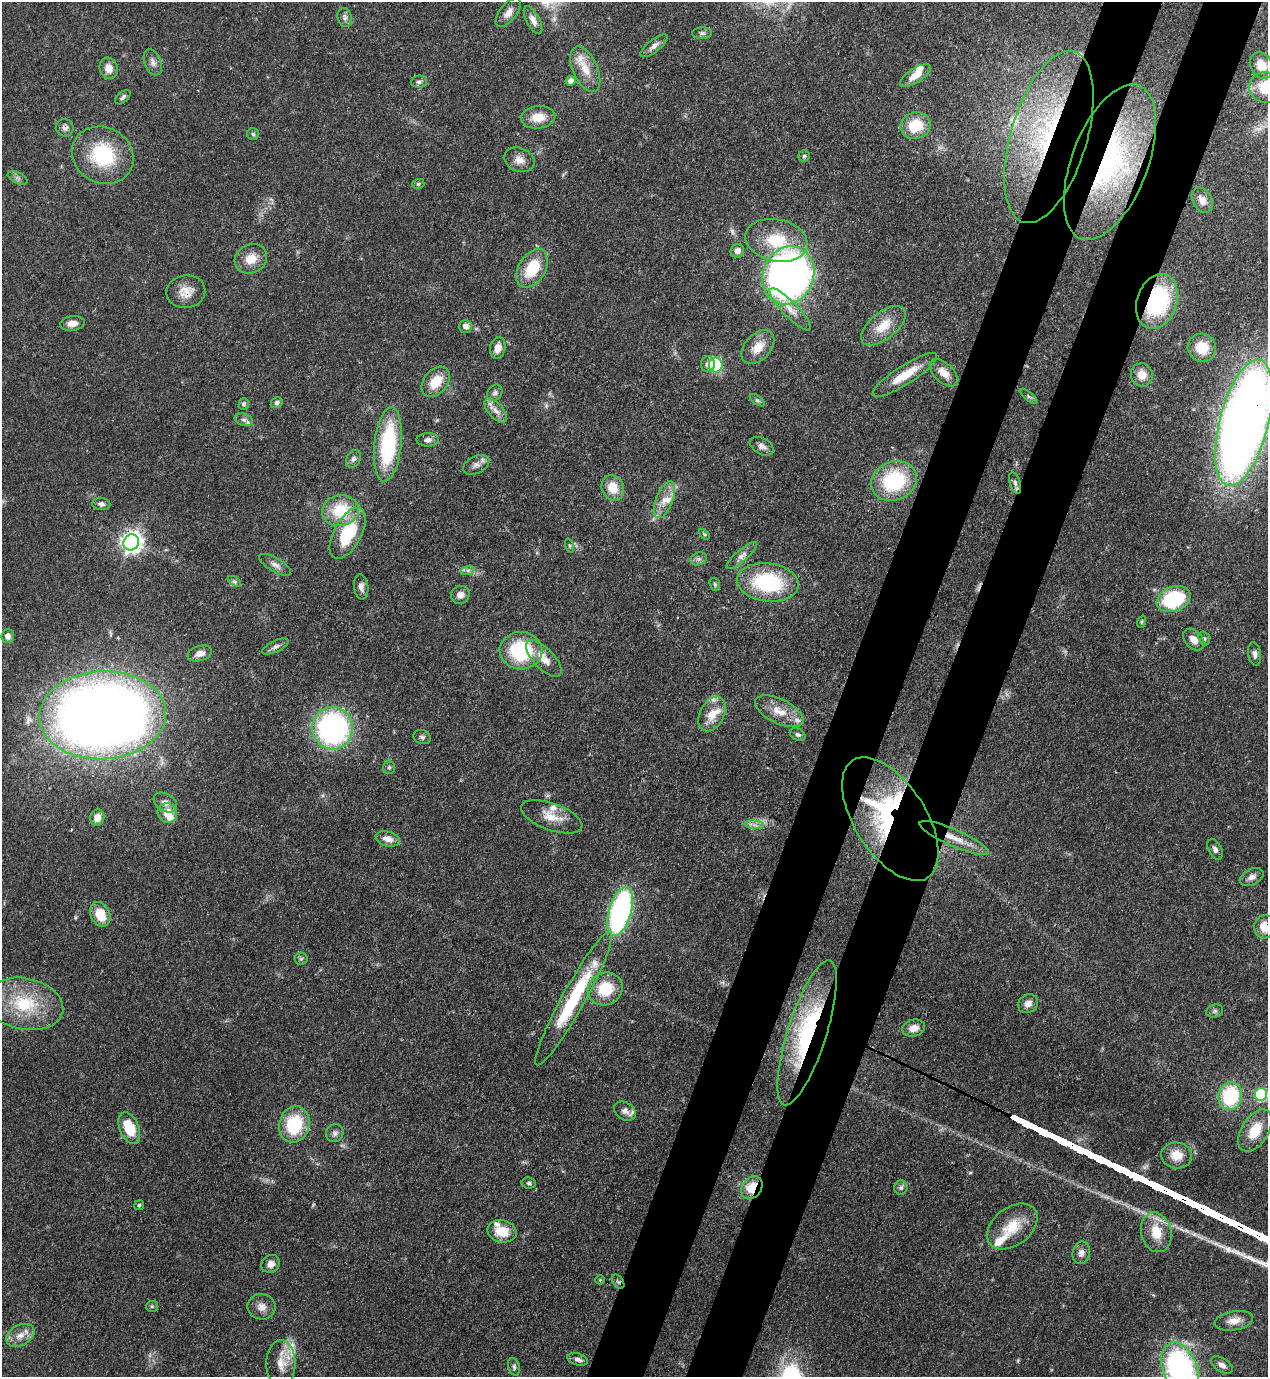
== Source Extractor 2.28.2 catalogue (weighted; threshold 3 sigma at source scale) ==
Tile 10 of 4 x 4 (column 2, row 3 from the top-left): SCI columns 1619-2884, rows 1416-2790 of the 5638 x 5579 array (HDU 1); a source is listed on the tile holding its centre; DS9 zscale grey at full resolution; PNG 1270 x 1379 px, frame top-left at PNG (2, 2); each listed source drawn as its Kron ellipse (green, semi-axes under 4 px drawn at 4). Shown black and unused: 9% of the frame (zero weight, under 3 of 4 exposures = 7% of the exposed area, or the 3 px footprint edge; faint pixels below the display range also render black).
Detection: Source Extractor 2.28.2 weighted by HDU 2 'WHT'; one run over the whole footprint, this tile lists its part. Background 0.0512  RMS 0.0033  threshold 0.0147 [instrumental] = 3 sigma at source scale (4.5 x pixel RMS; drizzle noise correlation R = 1.50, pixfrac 1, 0.05/0.05 arcsec/px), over >= 5 px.
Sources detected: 162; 2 too faint to see at this stretch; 1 inside a brighter object's white glare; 2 cosmic-ray / hot-pixel residue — neither listed nor drawn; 13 inside a brighter listed object's ellipse — not listed separately; the other 144 listed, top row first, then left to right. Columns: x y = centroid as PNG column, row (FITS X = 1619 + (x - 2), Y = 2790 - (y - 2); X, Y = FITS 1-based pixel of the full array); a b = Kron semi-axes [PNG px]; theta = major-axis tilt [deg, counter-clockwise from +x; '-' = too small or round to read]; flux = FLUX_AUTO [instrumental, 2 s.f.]
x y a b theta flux
508 13 17 8 51 2.6
345 18 10 7 -74 1.3
533 20 15 6 -62 2.1
702 33 10 6 -1 0.95
654 46 16 6 38 1.7
153 62 14 8 -68 1.8
1261 65 14 11 -62 4.2
109 68 11 9 -77 3.2
585 69 24 12 -65 6.5
915 75 17 7 33 4.5
571 81 5 4 - 2.1
419 82 8 6 9 0.92
1265 88 16 15 - 7.5
123 97 9 5 42 0.85
538 117 17 11 6 5.8
915 126 15 13 20 9.9
65 128 9 8 - 1.4
253 134 6 5 - 0.5
1049 137 89 38 73 71
103 155 32 28 -29 24
804 156 6 5 - 0.57
519 160 16 12 -22 3
1110 162 82 38 69 66
18 178 10 5 -26 1.1
418 184 6 4 17 0.58
1202 200 13 9 -61 2.5
776 240 32 21 -12 15
737 251 7 6 - 2
251 259 17 14 27 5.2
532 268 21 13 58 13
788 275 30 25 68 190
186 292 19 16 10 4.9
1157 301 28 20 71 36
790 309 28 7 -46 4.2
72 323 12 7 6 2.7
465 326 6 6 - 1.5
883 326 26 13 39 7.8
758 347 20 13 47 5.5
498 348 11 7 79 2.7
1202 348 14 14 - 7.8
708 364 8 7 - 1.9
716 365 7 6 - 26
944 373 17 9 -43 3.9
905 375 38 9 33 8.5
1142 375 12 11 - 3.4
436 382 17 11 50 6.8
495 393 9 7 55 1
1029 397 10 4 -38 0.66
757 400 8 4 -35 0.66
277 403 6 5 - 1.2
244 404 6 5 - 0.73
496 411 14 7 -48 2.4
244 420 9 6 -17 1.2
1244 423 65 24 76 450
428 440 11 6 1 1.4
388 444 37 13 84 32
762 446 13 8 -29 1.8
353 459 9 7 59 1.2
476 465 14 8 26 2
894 481 23 19 22 28
1015 483 11 5 -72 1.1
613 488 13 11 -64 6.5
664 500 19 8 68 4
101 504 9 6 -5 1.2
340 511 18 15 10 13
348 533 28 13 61 18
704 534 6 4 -45 0.47
131 542 8 7 - 200
569 545 7 3 -71 0.44
742 556 19 5 41 2
699 559 8 6 20 1.1
275 565 18 7 -31 2
468 570 7 4 18 0.82
234 581 7 4 -31 0.68
768 582 31 19 -7 29
715 584 7 5 -70 0.54
361 587 13 7 -82 1.6
460 595 9 8 - 1.9
1174 599 17 12 21 28
1142 622 6 4 71 0.44
8 636 7 6 - 2.1
1204 638 7 5 -73 0.68
1194 639 12 8 -47 3
275 646 14 5 25 1.3
521 651 21 18 -2 26
200 654 12 7 16 2.6
1254 654 12 6 -81 1.4
544 659 23 10 -46 4.7
779 711 26 12 -26 6.1
712 714 18 12 62 5.7
103 715 63 44 2 490
333 728 21 20 - 84
798 735 8 6 -29 0.82
422 737 9 6 -18 0.95
389 767 7 5 89 0.68
165 802 12 8 -32 2.1
167 813 10 9 - 5.7
552 817 32 13 -20 6.4
97 818 8 7 - 2.9
890 819 70 35 -57 54
754 825 10 4 -5 1.2
954 838 37 8 -24 6.6
388 839 12 7 -15 3.1
1215 849 11 6 -65 1.3
1252 877 12 8 27 1.9
620 911 25 11 74 78
100 914 13 9 -65 7.6
1265 927 11 10 - 5.6
301 959 6 6 - 0.7
605 989 18 16 31 12
574 998 76 11 61 29
24 1004 39 25 -12 22
1028 1004 10 9 - 2.2
1215 1011 8 6 16 0.87
914 1028 11 8 14 3
807 1033 76 19 72 48
1261 1095 6 6 - 33
1230 1096 14 12 76 24
625 1111 11 8 -34 1.6
294 1124 18 15 74 18
129 1128 16 9 -66 10
1255 1131 23 13 59 8.3
335 1133 9 8 - 1.3
1177 1155 15 13 -6 5.3
529 1183 7 5 -9 0.77
901 1187 7 7 - 0.96
752 1188 12 10 55 8.6
139 1205 5 4 - 0.49
1012 1226 28 19 38 9.5
502 1231 15 11 -12 7.2
1156 1232 20 15 -76 8.3
1081 1253 11 8 78 1.7
271 1264 9 8 - 2
600 1280 5 4 - 0.34
618 1282 8 5 -53 0.7
152 1306 6 5 - 0.51
261 1307 14 12 -9 2.7
1234 1321 19 9 10 3.4
20 1335 15 10 28 3.6
578 1359 10 6 -15 1.4
281 1363 23 14 -90 5.3
1222 1365 12 6 -33 1.6
514 1367 9 6 -75 0.85
1180 1368 27 17 -68 75
Overlapping masked pixels (flux is a lower limit): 16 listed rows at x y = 65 128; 1049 137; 1110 162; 186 292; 1157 301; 1244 423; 131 542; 890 819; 954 838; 620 911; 100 914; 1265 927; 807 1033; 752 1188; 618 1282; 1180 1368
Isophote crosses this tile's border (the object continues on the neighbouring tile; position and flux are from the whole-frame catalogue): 4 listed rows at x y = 1265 88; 1244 423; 1265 927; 1180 1368
Unlisted compact peaks at least as high as the median listed source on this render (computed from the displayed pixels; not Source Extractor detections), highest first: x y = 1228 1249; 1248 1257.